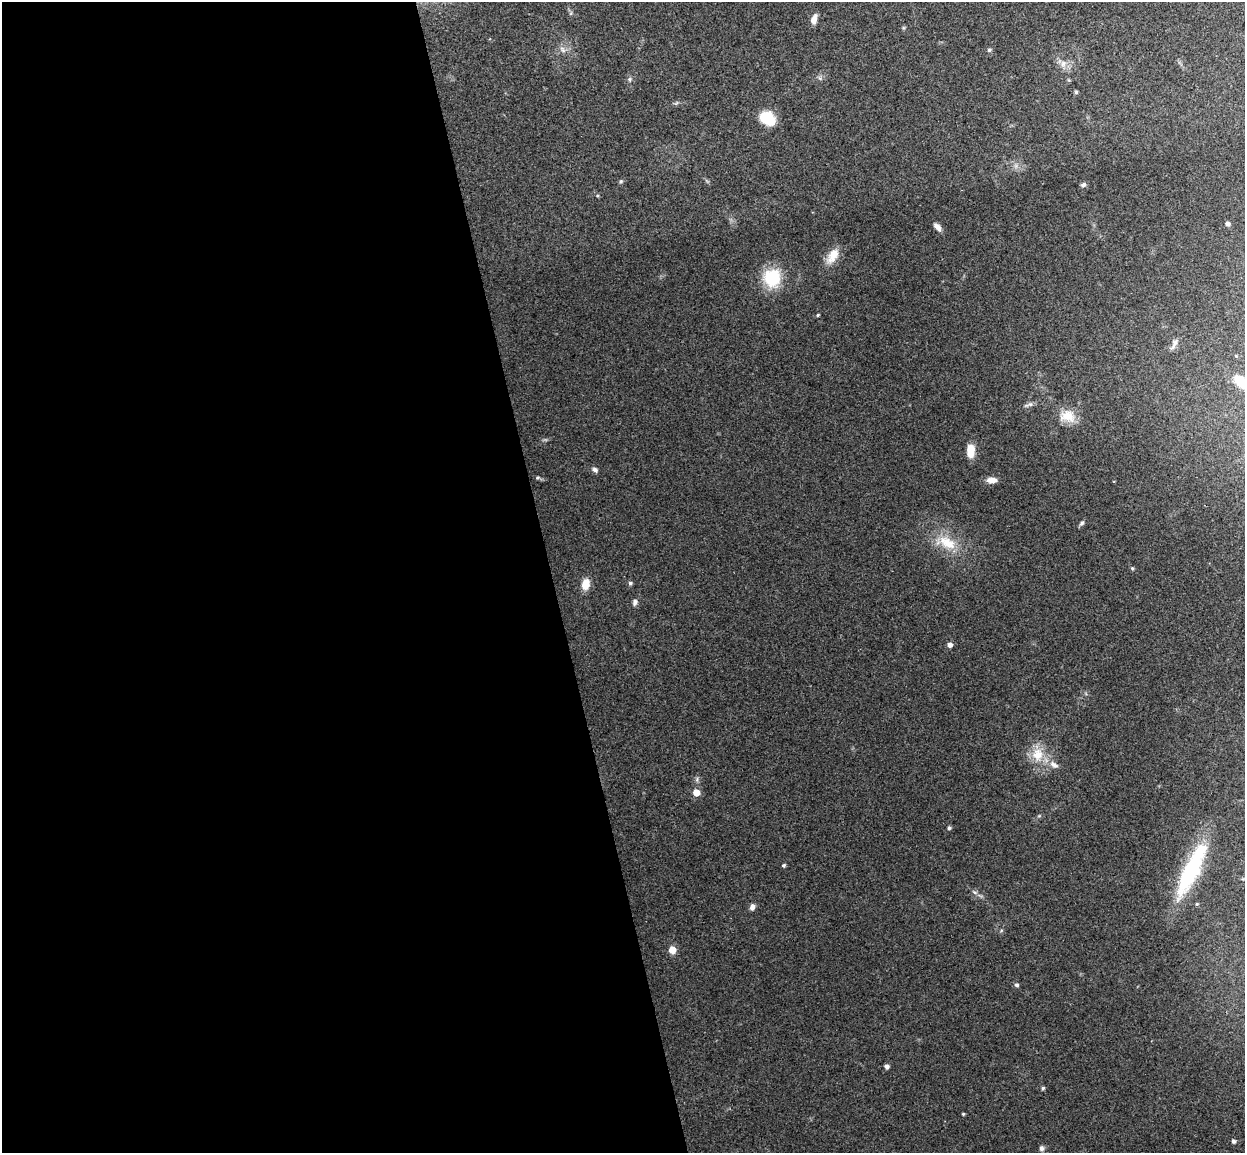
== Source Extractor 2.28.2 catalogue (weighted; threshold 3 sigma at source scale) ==
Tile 9 of 4 x 4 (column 1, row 3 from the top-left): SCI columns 57-1299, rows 1306-2456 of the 5086 x 5029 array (HDU 1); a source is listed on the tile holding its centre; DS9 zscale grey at full resolution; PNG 1247 x 1155 px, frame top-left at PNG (2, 2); no overlay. Shown black and unused: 44% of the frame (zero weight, under 3 of 4 exposures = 5% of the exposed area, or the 3 px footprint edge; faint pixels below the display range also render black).
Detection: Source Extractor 2.28.2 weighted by HDU 2 'WHT'; one run over the whole footprint, this tile lists its part. Background 0.0705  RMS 0.0075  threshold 0.0339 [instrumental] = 3 sigma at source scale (4.5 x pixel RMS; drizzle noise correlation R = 1.50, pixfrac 1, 0.05/0.05 arcsec/px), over >= 5 px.
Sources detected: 47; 1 inside a brighter object's white glare — not listed; the other 46 listed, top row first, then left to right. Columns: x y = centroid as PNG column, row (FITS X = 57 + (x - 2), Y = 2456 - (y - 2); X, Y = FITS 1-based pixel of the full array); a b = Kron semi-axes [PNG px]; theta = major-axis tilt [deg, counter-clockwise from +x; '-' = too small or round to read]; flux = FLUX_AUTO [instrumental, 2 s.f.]
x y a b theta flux
814 19 11 6 75 5.2
563 49 10 5 -52 2.5
989 50 5 4 - 1.1
1063 64 9 7 59 3.8
820 78 6 5 - 1.5
630 79 7 6 - 1.6
1069 80 6 4 -70 0.82
1076 92 5 5 - 1.2
767 118 18 14 -32 19
621 181 5 4 - 0.99
1083 185 7 5 23 1.9
1227 224 5 4 - 2.4
937 227 10 5 -44 3.9
833 256 23 12 60 11
772 278 16 15 - 38
818 315 4 3 - 0.82
1175 343 13 6 67 3.1
1243 382 21 11 -36 18
1030 404 7 5 42 1.8
1067 416 20 15 -10 13
970 451 14 8 86 11
595 470 8 6 -40 2
538 478 6 4 32 1.1
992 480 12 6 0 5.5
1082 523 7 4 37 1.4
947 543 29 15 -31 20
1132 568 5 4 - 1
630 583 5 5 - 1.5
586 584 10 7 79 12
635 602 8 6 75 2.6
950 645 5 5 - 3.7
1037 755 16 14 83 15
1054 765 14 7 -32 4.8
696 793 5 5 - 9.8
949 828 5 4 - 1.4
784 865 4 4 - 1.2
1190 870 60 17 66 65
975 892 7 5 -30 1.8
752 907 7 6 - 3
672 950 6 5 - 11
1017 985 5 5 - 1.6
887 1066 5 5 - 2.7
1043 1088 4 4 - 1.2
963 1114 3 3 - 0.8
1233 1141 5 4 - 1.8
1041 1148 6 5 - 2.4
Isophote crosses this tile's border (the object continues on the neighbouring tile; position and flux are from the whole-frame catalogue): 1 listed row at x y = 1243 382